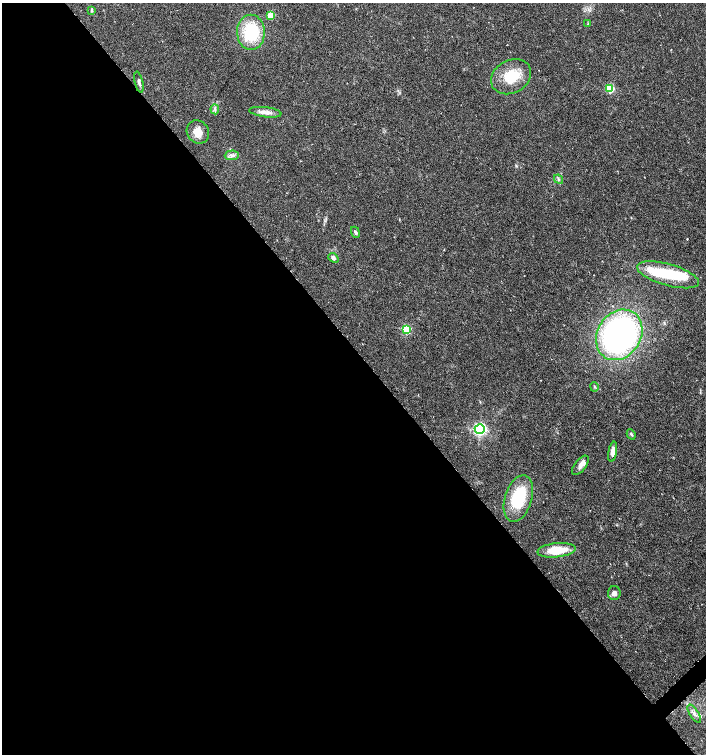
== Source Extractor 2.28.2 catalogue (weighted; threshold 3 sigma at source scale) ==
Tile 9 of 4 x 4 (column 1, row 3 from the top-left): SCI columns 214-1621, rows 1505-3008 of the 5994 x 6024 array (HDU 1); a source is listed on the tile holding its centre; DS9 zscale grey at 2 x 2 block average (1 PNG px = mean of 2 x 2 image px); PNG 708 x 756 px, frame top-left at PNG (2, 3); each listed source drawn as its Kron ellipse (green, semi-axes under 4 px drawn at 4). Shown black and unused: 54% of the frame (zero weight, under 3 of 6 exposures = <1% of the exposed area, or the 3 px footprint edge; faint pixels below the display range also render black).
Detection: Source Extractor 2.28.2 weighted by HDU 2 'WHT'; one run over the whole footprint, this tile lists its part. Background 0.0356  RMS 0.0031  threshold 0.0128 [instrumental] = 3 sigma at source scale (4.09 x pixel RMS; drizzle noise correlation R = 1.36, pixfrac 0.8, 0.0396/0.0396 arcsec/px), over >= 5 px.
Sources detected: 30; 2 inside a brighter object's white glare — neither listed nor drawn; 2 inside a brighter listed object's ellipse — not listed separately; the other 26 listed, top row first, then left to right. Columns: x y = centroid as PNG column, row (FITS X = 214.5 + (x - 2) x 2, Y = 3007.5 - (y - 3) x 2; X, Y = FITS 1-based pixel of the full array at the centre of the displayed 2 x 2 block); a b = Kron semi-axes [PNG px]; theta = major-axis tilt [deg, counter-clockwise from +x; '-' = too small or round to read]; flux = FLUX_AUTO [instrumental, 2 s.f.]
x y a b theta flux
92 11 3 3 - 0.62
271 15 4 3 - 11
588 24 3 3 - 0.52
251 32 17 14 -90 33
511 77 21 16 30 19
139 82 11 3 -77 1.9
610 89 4 4 - 19
215 109 5 3 - 1.2
265 112 16 5 -7 4.4
198 132 12 10 -52 6.7
232 155 7 5 3 2.1
559 179 5 3 - 1
355 232 5 3 - 1.3
333 258 6 4 -43 2
668 275 32 10 -16 29
406 329 4 4 - 21
619 335 26 22 57 210
594 387 5 2 - 0.63
480 429 5 5 - 79
631 434 5 3 - 0.87
613 452 10 4 80 4.7
580 465 11 5 51 3.4
518 498 24 13 72 34
557 550 19 7 6 18
614 593 7 6 - 2.9
694 714 10 4 -58 2.8